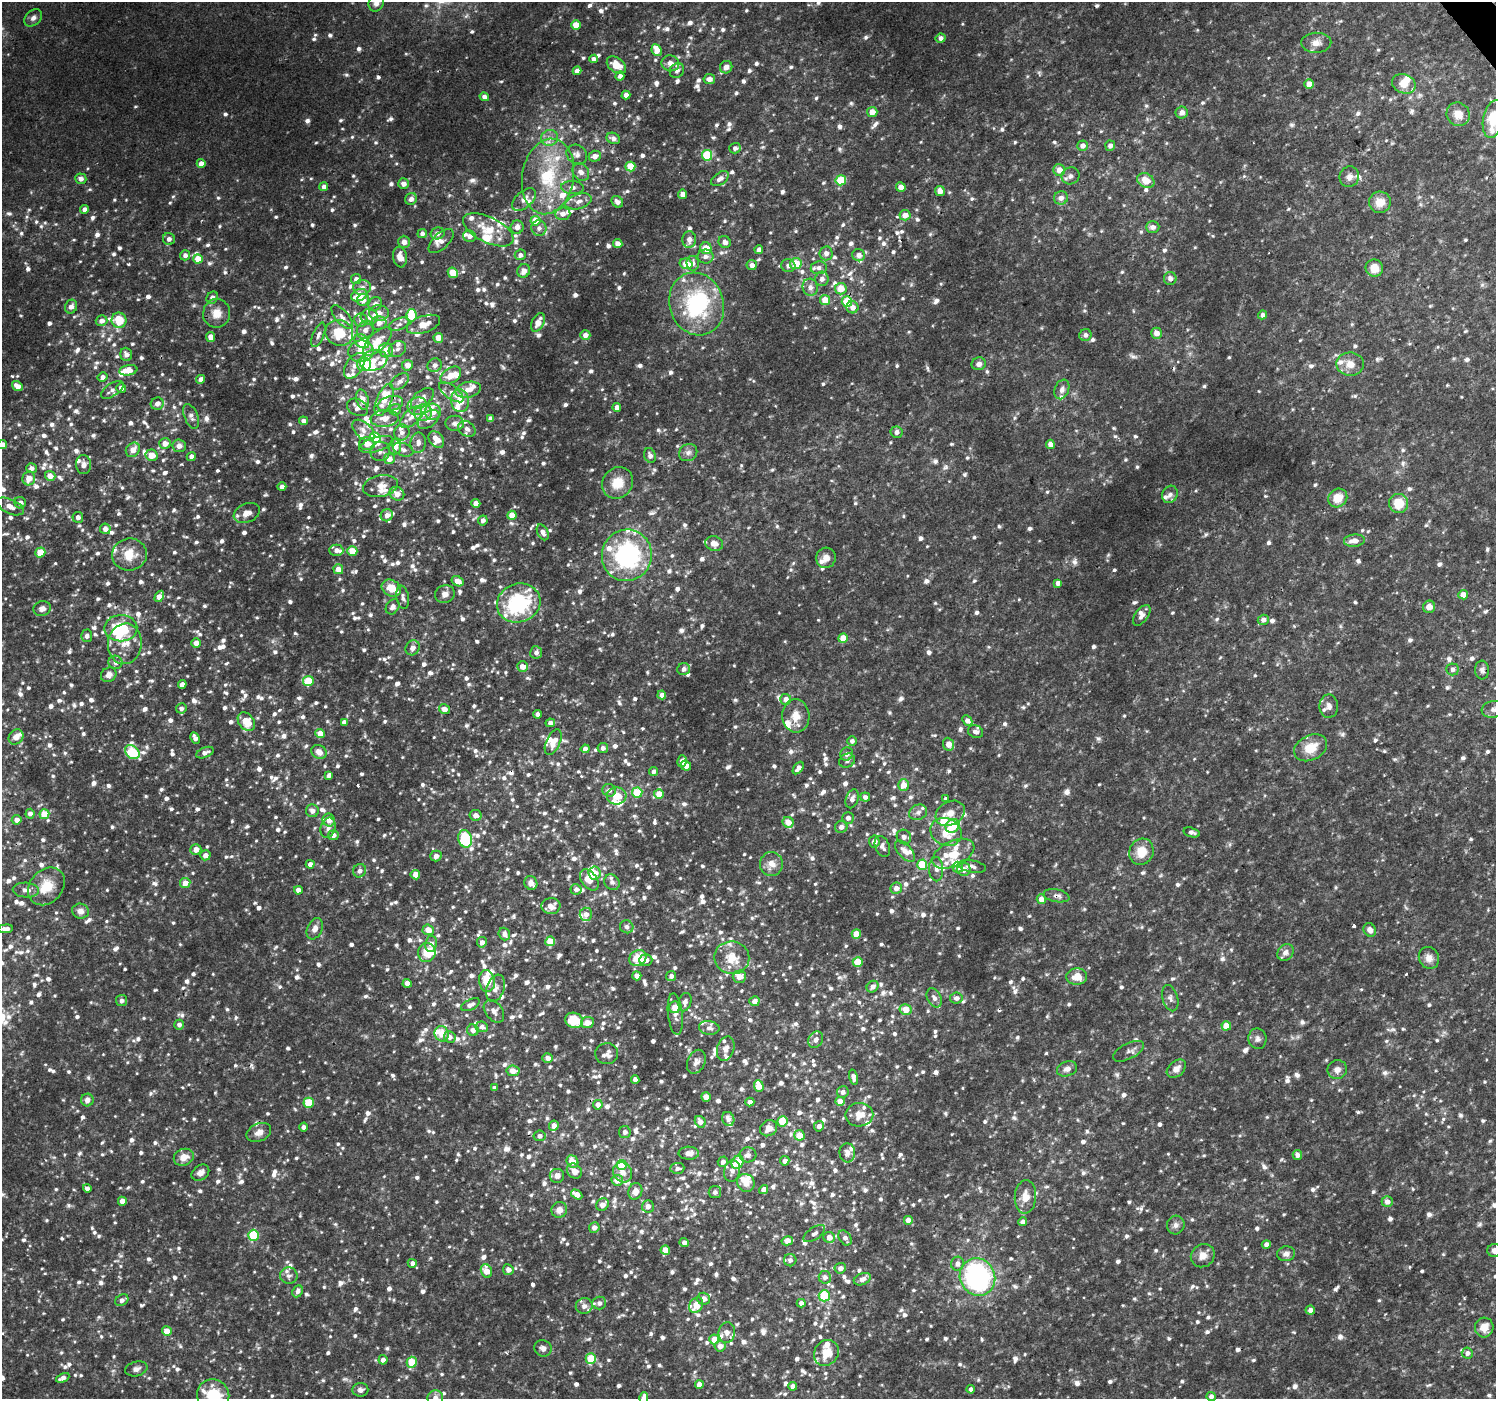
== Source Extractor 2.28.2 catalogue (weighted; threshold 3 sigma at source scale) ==
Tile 10 of 4 x 4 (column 2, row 3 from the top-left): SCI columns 1500-2993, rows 1598-2994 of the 5980 x 5922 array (HDU 1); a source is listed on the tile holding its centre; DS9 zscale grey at full resolution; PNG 1498 x 1401 px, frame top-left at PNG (2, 2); each listed source drawn as its Kron ellipse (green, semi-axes under 4 px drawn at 4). Shown black and unused: <1% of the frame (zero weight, under 2 of 3 exposures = <1% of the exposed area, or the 3 px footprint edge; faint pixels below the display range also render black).
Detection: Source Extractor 2.28.2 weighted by HDU 2 'WHT'; one run over the whole footprint, this tile lists its part. Background 0.0127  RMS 0.003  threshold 0.0137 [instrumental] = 3 sigma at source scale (4.5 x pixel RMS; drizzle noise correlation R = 1.50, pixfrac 1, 0.0396/0.0396 arcsec/px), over >= 5 px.
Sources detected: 1976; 3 too faint to see at this stretch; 3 inside a brighter object's white glare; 3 cosmic-ray / hot-pixel residue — neither listed nor drawn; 145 inside a brighter listed object's ellipse — not listed separately; of the other 1822, all 500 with FLUX_AUTO >= 1.24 (the completeness limit of this list) listed and drawn (1322 fainter detections not listed), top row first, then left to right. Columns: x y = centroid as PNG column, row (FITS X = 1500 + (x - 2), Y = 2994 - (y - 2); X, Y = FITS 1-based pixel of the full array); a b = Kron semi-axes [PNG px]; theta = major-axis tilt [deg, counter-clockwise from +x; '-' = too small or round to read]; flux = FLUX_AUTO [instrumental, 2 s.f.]
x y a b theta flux
376 2 9 7 66 2
33 18 10 7 42 1.4
576 25 5 4 - 3.6
941 38 5 4 - 1.4
1316 43 15 10 2 2.8
657 50 6 5 - 4.4
594 59 4 4 - 1.2
670 63 9 8 - 2.1
616 65 11 7 -36 4.4
726 67 6 6 - 1.9
677 70 8 6 55 1.4
577 71 4 4 - 1.9
620 76 4 4 - 1.3
709 79 6 5 - 1.9
1309 84 4 4 - 4.1
1404 84 12 9 -23 3.7
626 95 4 4 - 1.9
484 97 5 4 - 1.3
872 112 5 5 - 3.4
1182 113 6 6 - 2
1458 114 12 11 - 4
1493 119 19 10 78 11
549 138 8 7 - 1.7
613 138 7 5 -27 1.4
1082 146 5 5 - 2.1
1110 146 5 5 - 1.5
735 148 6 5 - 1.4
577 154 11 9 -37 1.7
707 155 5 5 - 14
595 156 6 5 - 1.9
201 163 4 4 - 2.5
630 166 5 5 - 7.7
1059 170 6 5 - 3
581 172 9 7 -50 1.8
548 176 38 25 80 21
1070 176 9 8 - 1.4
1349 177 10 9 - 2
81 179 6 5 - 1.7
720 179 10 6 34 1.8
841 180 5 5 - 11
1146 180 9 7 -27 4.5
403 184 5 5 - 1.9
324 187 4 4 - 1.5
573 187 11 6 -3 1.4
901 187 4 4 - 2.7
940 191 5 5 - 2
683 194 4 4 - 2.7
1061 198 7 6 - 2
411 199 6 5 - 1.6
524 200 14 8 42 2.2
579 201 13 7 17 2.2
617 202 6 5 - 1.4
1380 202 11 10 - 4.1
85 209 4 4 - 1.3
563 214 7 6 - 1.9
905 215 5 5 - 3
535 221 5 5 - 5.5
517 227 7 6 - 1.9
1153 227 7 6 - 1.5
539 228 8 7 - 1.4
488 230 27 12 -26 7.8
437 233 7 6 - 1.5
422 234 5 4 - 1.3
469 236 6 5 - 1.6
169 239 6 6 - 1.4
689 240 8 6 87 2.1
441 241 15 8 43 2
404 242 6 6 - 1.9
725 242 6 5 - 1.5
618 244 4 4 - 2.8
706 248 6 5 - 5
759 250 4 4 - 1.6
826 253 7 6 - 1.7
185 255 5 5 - 1.3
520 255 5 5 - 1.4
859 255 6 6 - 1.9
706 256 8 7 - 1.5
400 257 10 7 -82 2.9
198 259 5 4 - 4.9
693 263 7 6 - 1.3
686 264 6 5 - 5.6
796 264 6 5 - 7.6
752 265 5 5 - 1.9
788 266 7 6 - 1.8
819 268 8 6 6 1.3
1374 268 9 8 - 4.3
524 271 7 6 - 2.4
453 273 5 5 - 7.4
356 279 5 5 - 1.5
822 279 7 6 - 1.5
1170 279 6 6 - 1.5
362 287 9 7 6 1.6
810 287 8 7 - 1.8
841 289 6 5 - 4.6
359 295 8 6 25 5.8
212 298 6 5 - 1.3
363 300 6 6 - 2.4
825 300 5 5 - 5.7
847 302 5 5 - 8.9
375 304 7 6 - 1.6
697 304 32 27 -71 32
71 307 7 6 - 1.4
852 307 6 6 - 2.3
217 313 14 13 - 3.9
379 313 10 8 1 2
412 315 6 5 - 11
1263 315 4 4 - 1.5
342 317 14 6 -49 2.1
369 317 8 8 - 1.8
119 320 8 7 - 8
361 320 6 6 - 1.6
101 321 6 5 - 1.8
538 322 10 6 63 3.4
379 323 8 6 15 2
399 324 11 6 23 1.5
423 324 17 8 19 4
365 330 9 8 - 2
339 333 14 13 - 10
1156 333 5 5 - 2.7
318 335 13 5 69 1.5
585 335 5 5 - 1.9
1085 335 6 5 - 1.3
211 337 5 4 - 2.3
438 338 5 5 - 3.8
362 341 8 6 -40 7.9
377 341 18 8 44 5.7
397 349 9 7 37 1.5
386 350 7 7 - 3.7
361 351 12 11 - 5.7
126 354 7 5 -71 1.6
373 360 14 10 15 4
364 364 7 7 - 12
979 364 7 6 - 1.4
1350 364 14 11 -3 3.6
407 365 5 5 - 2.6
435 365 7 6 - 1.2
354 366 14 8 57 2.6
128 370 9 5 9 5.2
451 375 11 7 31 3.9
103 377 5 4 - 1.4
201 379 4 4 - 1.6
400 382 10 6 38 1.4
17 386 6 4 -40 2.6
121 388 5 4 - 1.8
1062 389 10 7 68 1.4
112 390 13 6 34 1.3
468 390 13 7 12 2.9
451 392 14 6 -36 1.8
422 398 13 7 39 2
362 400 10 6 -75 2.8
384 400 17 7 67 3.4
460 401 11 9 -82 6.3
157 404 6 6 - 2
390 404 13 7 13 2.1
417 406 10 9 - 2.3
357 407 11 8 -28 1.8
617 407 4 4 - 2.1
395 410 6 5 - 1.5
433 412 8 8 - 3.1
423 413 9 8 - 4.8
191 416 13 6 -69 1.4
411 417 13 7 45 2.3
491 418 4 4 - 1.2
384 419 14 8 4 2.8
429 419 12 7 37 2.1
304 421 4 4 - 1.3
455 423 9 7 -2 1.4
467 429 9 7 -36 1.6
363 430 13 8 -43 2.1
896 432 6 5 - 1.6
402 433 8 7 - 1.5
375 437 6 5 - 11
436 439 9 6 -51 3.9
165 443 6 5 - 2.6
418 443 10 7 84 1.7
367 444 8 6 -12 3.1
376 444 18 7 17 2.1
1050 444 4 4 - 2.5
2 445 4 4 - 2.2
179 446 7 6 - 1.9
395 447 7 6 - 2.9
133 450 8 6 48 3
403 450 11 6 -20 1.5
380 451 10 9 - 1.6
688 453 9 8 - 1.5
151 455 6 5 - 4.1
650 456 7 5 -73 1.5
191 457 5 4 - 1.3
389 459 5 5 - 2.9
83 465 9 7 -86 1.5
32 468 5 5 - 1.2
50 476 5 5 - 2.6
29 478 7 6 - 3.1
618 483 16 15 - 6
380 486 17 11 11 3.1
282 487 4 4 - 1.6
397 494 7 6 - 3.1
1170 494 9 7 62 1.3
1338 498 10 9 - 4.6
20 503 6 5 - 1.7
476 503 4 4 - 2.8
1399 503 10 9 - 7.1
10 506 14 7 -25 2.5
247 513 13 9 23 2.6
387 515 6 5 - 1.9
512 515 4 4 - 4.1
78 517 5 5 - 1.4
483 520 5 4 - 1.5
105 529 5 5 - 1.8
543 532 8 5 -63 1.5
1354 541 10 6 5 2.4
714 544 9 7 -17 2.2
336 550 7 5 -1 1.7
352 551 5 4 - 5.9
40 552 5 5 - 7.1
129 555 17 16 - 6.4
627 555 26 25 - 41
826 558 10 9 - 2.3
338 569 5 5 - 3.2
457 581 6 5 - 2.6
1058 583 4 4 - 1.6
391 588 10 8 -27 5.5
445 594 10 9 - 1.9
1463 595 5 4 - 2.8
159 596 6 4 58 2.9
403 597 12 6 -80 1.2
519 603 22 19 21 28
393 607 8 6 58 1.6
1429 607 6 6 - 2.6
42 609 9 7 18 1.8
1142 615 12 6 54 1.6
1263 620 5 5 - 1.6
121 628 16 13 1 15
87 636 6 5 - 1.3
843 638 5 4 - 5.7
196 643 5 4 - 2.1
125 644 20 17 83 6
412 648 8 7 - 2
536 652 6 6 - 1.5
115 662 7 6 - 1.6
522 666 5 5 - 3
684 669 6 6 - 1.4
1452 669 6 6 - 1.3
1482 670 9 7 -86 1.3
109 675 8 7 - 1.7
308 681 5 5 - 11
182 684 4 4 - 2.1
662 695 4 4 - 2.1
786 699 5 5 - 1.9
1329 706 11 9 -89 1.6
181 708 5 5 - 1.3
444 709 6 4 -10 2.3
1494 709 12 8 8 2
538 714 4 4 - 1.4
796 716 16 13 -85 4.3
967 720 6 4 -46 1.8
246 721 10 7 -52 5.8
344 722 4 4 - 1.5
550 723 4 4 - 1.4
976 732 8 6 -24 1.5
320 733 4 4 - 3.1
16 737 8 6 44 2.3
195 738 6 4 -62 1.7
852 741 5 5 - 1.3
553 742 14 7 66 3.4
948 744 7 5 -67 2.8
603 748 5 5 - 1.3
1311 748 17 12 27 6.1
585 749 4 4 - 1.9
132 752 8 6 -38 13
319 752 8 6 -30 2.6
205 753 9 5 22 1.4
847 754 7 6 - 1.3
682 761 6 4 77 1.7
847 761 8 6 27 1.3
686 766 5 5 - 2.6
798 768 7 4 52 1.9
654 772 4 4 - 1.4
329 775 4 4 - 1.4
903 785 6 5 - 3.6
609 790 7 6 - 1.4
637 793 5 5 - 12
659 794 5 5 - 4.2
617 796 10 8 5 4.2
865 797 5 4 - 1.3
945 798 3 3 - 1.8
852 799 10 6 71 1.4
312 811 6 6 - 1.5
918 812 9 7 27 1.3
950 813 15 11 29 3.5
30 814 5 4 - 1.5
44 814 5 5 - 5.8
475 815 6 5 - 1.9
848 818 6 5 - 1.4
17 820 5 4 - 1.7
329 820 6 6 - 3
788 822 5 5 - 3.9
953 826 7 6 - 9.7
841 827 6 6 - 1.4
328 828 10 7 74 1.6
946 832 16 13 -24 6.8
1192 832 8 4 -16 1.3
333 835 5 5 - 1.7
904 837 7 7 - 1.4
465 839 9 7 -75 17
874 842 6 5 - 1.9
882 846 11 7 -68 1.6
196 850 5 5 - 2.7
905 851 13 6 -48 2.6
1141 852 13 12 - 5.4
953 854 22 12 26 6.8
205 855 5 5 - 2
436 856 5 5 - 1.5
310 864 4 4 - 1.5
771 864 12 11 - 2.9
922 865 5 5 - 9.7
972 866 14 6 -10 1.4
958 867 5 5 - 2.6
936 869 12 7 -89 1.4
964 869 6 6 - 2.3
360 871 7 6 - 1.4
595 873 6 6 - 2.8
415 875 5 5 - 2.9
589 880 12 7 -53 4
612 882 8 7 - 1.3
185 883 5 5 - 3.5
531 883 7 6 - 2
46 886 21 16 48 7.3
896 888 6 5 - 2.1
576 889 5 5 - 1.3
26 890 13 7 -3 2.2
298 890 4 4 - 2.4
1056 896 13 6 -11 1.6
1041 899 5 4 - 3
551 906 9 8 - 2.7
81 911 8 7 - 2.3
586 914 6 6 - 1.7
627 927 7 6 - 1.4
6 929 7 4 5 1.9
315 929 11 7 65 1.8
428 930 5 5 - 3.1
1370 930 7 6 - 1.5
504 934 6 5 - 1.5
856 934 5 4 - 5.9
550 941 5 5 - 7.6
482 942 5 5 - 1.6
431 944 8 6 80 1.8
1285 952 9 7 48 1.8
427 953 9 8 - 6
638 958 9 7 32 5.8
732 958 17 16 - 6.6
1429 958 11 10 - 2.4
646 960 6 5 - 2
858 962 5 5 - 6.4
637 976 4 4 - 2.7
671 976 5 5 - 1.3
739 977 6 6 - 3
1077 977 10 8 4 4.2
487 981 11 8 -81 6.4
407 983 4 4 - 1.7
873 987 6 5 - 1.7
496 988 14 8 70 1.9
934 998 10 7 -63 1.3
956 998 6 6 - 1.4
1170 998 13 7 -74 1.4
121 1001 5 5 - 1.4
754 1001 5 5 - 1.8
685 1002 9 6 74 1.6
470 1005 10 5 27 1.4
675 1007 6 5 - 4.1
906 1010 6 5 - 4.8
494 1011 13 8 -52 1.8
675 1014 21 7 -84 2.2
574 1020 9 7 -21 8.3
587 1023 6 5 - 2.8
179 1025 5 5 - 1.3
1226 1026 5 4 - 5.3
482 1027 6 5 - 1.4
709 1028 10 7 -7 1.4
473 1030 6 5 - 1.6
442 1034 8 7 - 4.7
450 1037 6 6 - 1.4
1257 1039 10 9 - 1.3
816 1040 9 7 61 1.6
726 1049 12 8 72 1.8
1128 1051 17 7 27 1.5
607 1054 11 10 - 1.5
548 1058 5 5 - 1.9
696 1062 12 8 67 1.8
1067 1069 10 7 20 1.9
1176 1069 11 7 41 2.1
1337 1070 10 9 - 1.9
513 1071 6 5 - 3.1
853 1077 8 4 -77 1.7
635 1079 4 4 - 1.6
759 1086 5 5 - 5.3
494 1088 4 4 - 1.3
843 1092 6 5 - 1.2
706 1097 5 4 - 2.4
87 1100 6 6 - 1.7
840 1101 5 4 - 3.6
750 1102 4 4 - 1.3
309 1103 5 5 - 12
598 1105 5 5 - 2.2
859 1115 14 11 2 3.9
728 1119 7 6 - 1.8
782 1121 5 5 - 8
700 1122 6 5 - 1.8
554 1126 5 4 - 2.4
819 1126 5 5 - 1.8
303 1127 4 4 - 1.3
769 1128 9 7 36 2.6
259 1132 13 8 24 2.3
625 1132 6 6 - 1.5
799 1135 5 5 - 5.7
539 1136 6 5 - 1.4
689 1153 10 6 -1 2.4
847 1153 9 8 - 1.9
748 1155 8 7 - 1.4
1297 1155 5 4 - 1.7
184 1157 10 8 23 3.5
785 1161 5 4 - 1.6
572 1162 6 5 - 3.9
723 1162 5 5 - 1.3
738 1162 7 5 60 7.6
622 1165 5 5 - 10
677 1168 7 5 4 1.4
574 1171 8 7 - 2.6
732 1171 11 8 76 1.4
623 1172 10 9 - 2.7
200 1173 9 7 36 1.9
557 1176 7 7 - 1.7
617 1180 5 5 - 3.4
746 1183 9 8 - 2.8
87 1188 4 4 - 1.4
764 1189 5 4 - 1.8
635 1191 8 7 - 2.3
715 1192 6 6 - 1.3
577 1194 6 4 -32 2.9
1025 1197 17 10 86 3.9
122 1201 4 4 - 2.8
1387 1202 5 5 - 1.8
602 1205 7 6 - 2.3
648 1206 6 6 - 1.7
559 1210 8 7 - 2.2
908 1220 4 4 - 2.7
1023 1222 4 4 - 1.8
1176 1225 9 8 - 1.5
594 1227 5 5 - 1.8
814 1234 12 6 35 1.3
254 1235 5 5 - 16
829 1237 5 5 - 2.6
845 1238 8 5 -56 1.6
787 1241 6 4 13 3.2
684 1242 4 4 - 1.4
1266 1244 4 4 - 1.5
665 1250 5 4 - 4.9
1494 1250 7 6 - 1.5
1286 1254 9 7 10 1.5
1203 1256 12 11 - 2.9
790 1260 6 6 - 1.3
412 1263 5 4 - 1.2
957 1264 7 6 - 1.7
840 1268 6 5 - 1.7
508 1270 5 5 - 2.2
486 1271 7 5 -68 4.3
289 1275 9 8 - 1.3
825 1277 6 6 - 1.4
977 1277 19 17 -63 62
862 1279 9 5 23 1.8
298 1291 6 5 - 1.4
824 1296 6 5 - 8.5
703 1299 6 6 - 2.5
122 1300 7 5 31 1.7
599 1303 7 6 - 1.5
801 1303 4 4 - 1.4
696 1305 8 6 58 4.3
584 1306 8 7 - 1.7
1310 1310 5 4 - 1.7
1484 1327 10 9 - 4
167 1331 5 5 - 3.4
727 1332 10 8 82 1.7
714 1339 5 5 - 4.1
720 1346 5 5 - 2
543 1348 9 8 - 1.5
826 1353 13 12 - 6.3
1467 1353 5 5 - 1.3
591 1359 5 5 - 8.8
383 1360 4 4 - 1.5
412 1362 5 5 - 11
136 1369 11 7 13 1.4
63 1378 7 4 24 1.8
699 1385 4 4 - 3.1
792 1386 4 4 - 1.5
971 1389 4 4 - 1.2
360 1390 8 7 - 1.3
213 1396 16 16 - 14
1211 1396 4 4 - 1.4
644 1397 5 4 - 2
435 1398 7 7 - 1.7
Overlapping masked pixels (flux is a lower limit): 1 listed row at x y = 1056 896
Isophote crosses this tile's border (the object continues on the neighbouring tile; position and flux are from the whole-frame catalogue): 11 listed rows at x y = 376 2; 1493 119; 2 445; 1494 709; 16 737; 6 929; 1494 1250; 213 1396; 1211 1396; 644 1397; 435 1398